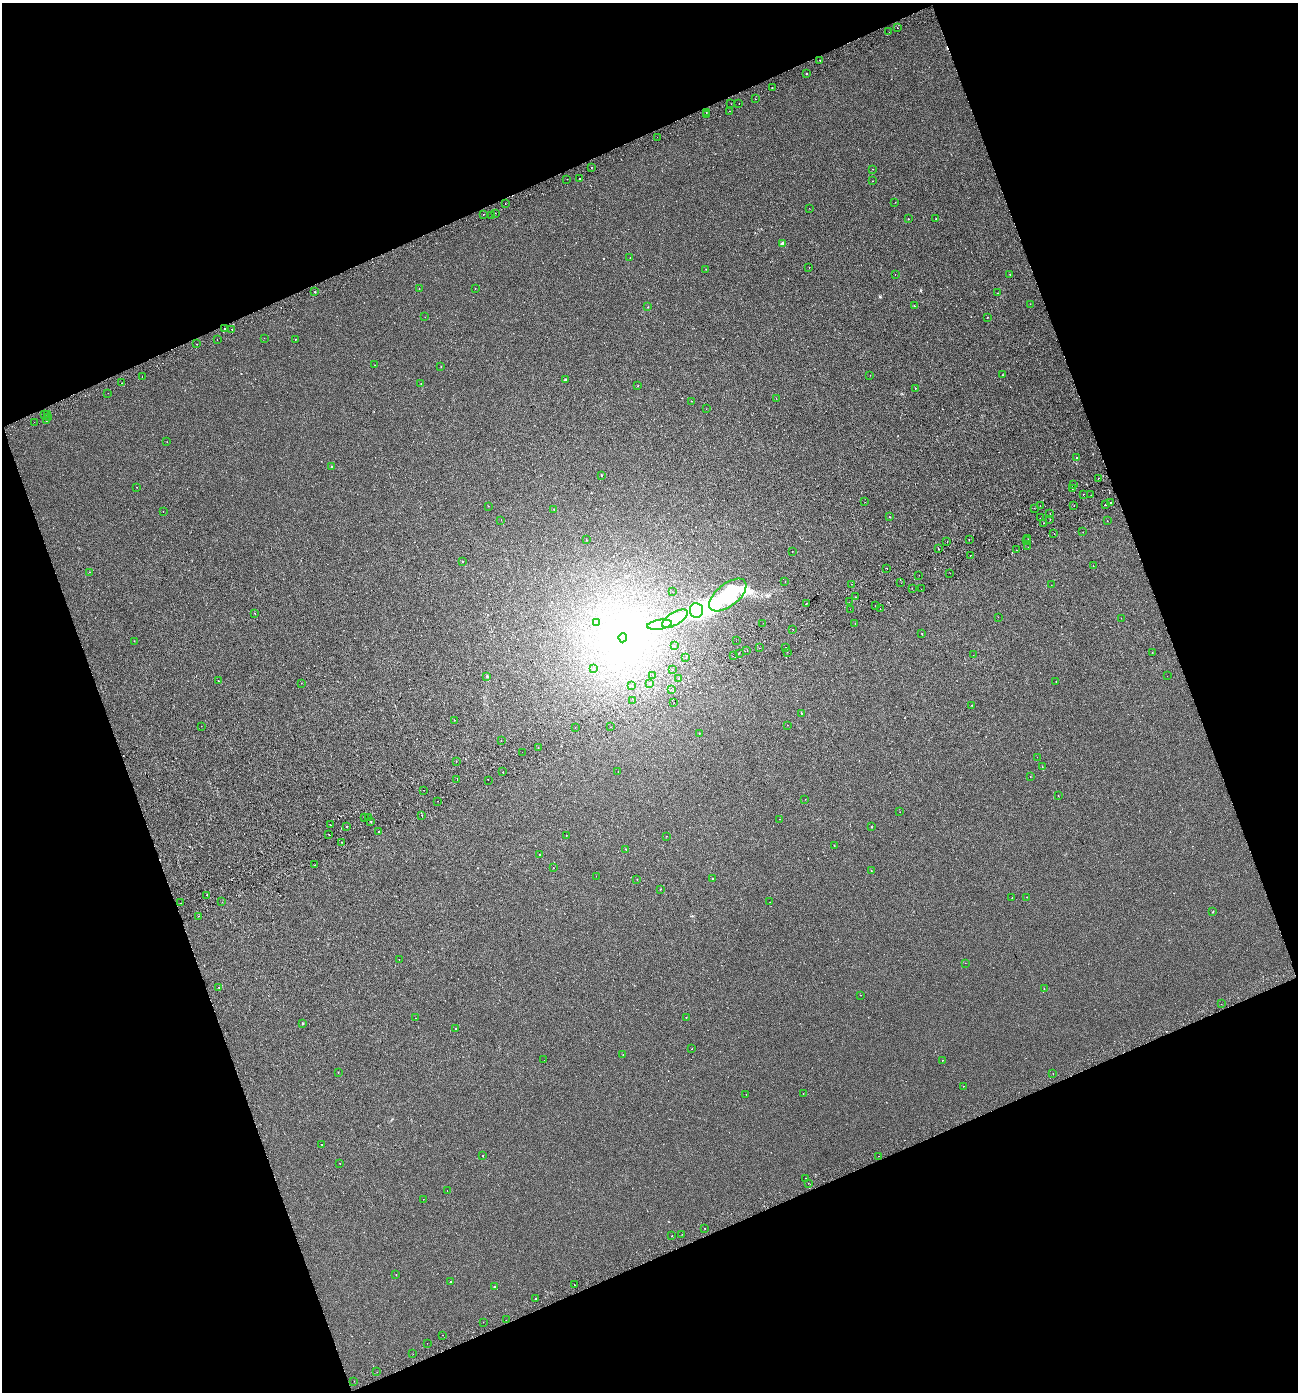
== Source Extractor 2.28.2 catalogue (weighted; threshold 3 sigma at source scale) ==
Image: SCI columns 171-5354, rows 59-5615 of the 5460 x 5672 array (HDU 1 of 3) = the unmasked area's bounding box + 8 px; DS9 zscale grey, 4 x 4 block average (1 PNG px = mean of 4 x 4 image px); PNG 1300 x 1394 px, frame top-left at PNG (2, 3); each listed source drawn as its Kron ellipse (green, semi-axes under 4 px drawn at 4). Shown black and unused: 41% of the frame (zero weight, under 2 of 3 exposures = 3% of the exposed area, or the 3 px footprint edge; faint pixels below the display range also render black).
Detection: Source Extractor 2.28.2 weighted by HDU 2 'WHT'. Background 7.48e-05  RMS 0.0041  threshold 0.0185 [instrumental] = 3 sigma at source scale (4.5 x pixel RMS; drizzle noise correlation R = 1.50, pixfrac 1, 0.0396/0.0396 arcsec/px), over >= 5 px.
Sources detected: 297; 12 inside a brighter object's white glare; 22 cosmic-ray / hot-pixel residue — neither listed nor drawn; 5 coinciding with a brighter row at this scale — not listed separately; the other 258 listed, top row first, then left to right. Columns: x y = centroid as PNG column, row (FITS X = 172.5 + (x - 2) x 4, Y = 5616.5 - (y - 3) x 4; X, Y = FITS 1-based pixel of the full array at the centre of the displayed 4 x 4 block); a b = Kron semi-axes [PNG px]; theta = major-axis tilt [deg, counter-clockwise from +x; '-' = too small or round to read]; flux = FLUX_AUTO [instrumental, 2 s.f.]
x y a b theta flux
898 28 2 2 - 4.5
889 32 2 2 - 3.3
820 60 2 2 - 0.9
806 74 2 2 - 2.9
772 87 2 2 - 2.9
756 99 2 2 - 0.7
731 104 2 2 - 1.1
739 104 2 2 - 0.84
730 111 2 2 - 0.93
706 112 2 2 - 4
706 115 2 2 - 4.6
657 137 2 2 - 0.31
591 168 2 2 - 3.1
872 169 2 2 - 1.7
567 179 2 2 - 1.6
580 179 2 2 - 4.6
872 181 2 2 - 1.4
895 202 2 2 - 0.4
505 203 2 2 - 2.7
809 208 2 2 - 2
495 213 2 2 - 0.47
483 214 2 2 - 5.1
491 216 2 2 - 0.55
908 219 2 2 - 0.74
936 219 2 2 - 1.3
782 244 4 3 - 3.4
630 258 2 2 - 0.51
809 267 2 2 - 0.52
706 269 2 2 - 0.67
895 274 2 2 - 1.5
1010 274 2 2 - 0.82
419 288 2 2 - 0.76
475 288 2 2 - 0.47
315 292 2 2 - 1.2
998 293 2 2 - 1.6
1030 304 2 2 - 0.43
914 306 2 2 - 1.1
648 307 2 2 - 0.91
425 317 2 2 - 0.47
987 317 2 2 - 0.81
224 329 2 2 - 5.9
231 329 2 2 - 6.1
264 338 2 2 - 0.42
295 339 2 2 - 0.52
217 340 2 2 - 0.4
196 344 2 2 - 3.8
375 365 2 2 - 0.47
441 366 2 2 - 0.51
870 375 2 2 - 0.34
1002 375 2 2 - 0.76
142 376 2 2 - 0.54
565 380 3 2 - 2.6
122 383 2 2 - 1.7
421 384 2 2 - 0.44
638 386 2 2 - 0.73
915 388 2 2 - 0.85
108 393 2 2 - 0.41
776 398 2 2 - 0.45
691 401 2 2 - 0.83
706 409 2 2 - 0.59
45 414 2 2 - 0.32
48 415 2 2 - 6.2
48 417 2 2 - 0.4
46 420 2 2 - 0.68
34 422 2 2 - 0.57
167 442 2 2 - 1.1
1077 458 2 2 - 1.8
332 467 2 2 - 1.5
601 475 2 2 - 1.8
1098 478 2 2 - 1.7
1074 485 2 2 - 0.69
136 487 2 2 - 0.38
1072 488 2 2 - 7
1083 494 2 2 - 4.2
1091 495 2 2 - 1.1
865 502 2 2 - 0.47
1111 503 2 2 - 15
1106 504 2 2 - 5.9
1040 505 2 2 - 0.58
488 506 2 2 - 0.46
1074 506 2 2 - 1.8
1034 508 2 2 - 0.44
554 510 2 2 - 0.47
163 512 2 2 - 0.41
1050 513 2 2 - 4.4
889 517 2 2 - 0.7
1040 518 2 2 - 3.4
1050 519 2 2 - 3
501 520 2 2 - 0.43
1107 521 2 2 - 1
1044 523 2 2 - 3.1
1083 532 2 2 - 0.4
1054 533 2 2 - 0.75
969 539 2 2 - 1.8
1028 539 2 2 - 0.42
586 540 2 2 - 0.63
1026 541 2 2 - 0.32
947 542 2 2 - 0.64
1028 547 2 2 - 0.34
939 549 2 2 - 1
1016 550 2 2 - 3.7
792 551 2 2 - 1.2
970 555 2 2 - 5.1
462 562 2 2 - 0.79
1093 565 2 2 - 2
887 568 2 2 - 8.2
89 572 2 2 - 0.5
950 573 2 2 - 1.1
919 575 2 2 - 1.1
785 582 2 2 - 0.96
901 583 2 2 - 0.44
851 584 2 2 - 2.7
1051 585 2 2 - 0.37
912 588 2 2 - 0.34
921 589 2 2 - 0.35
673 592 2 2 - 0.45
728 595 22 11 39 220
855 597 2 2 - 0.58
849 602 2 2 - 0.56
806 603 2 2 - 9.7
876 606 2 2 - 1.8
850 609 2 2 - 0.46
880 609 2 2 - 3.8
696 610 7 6 - 380
255 613 2 2 - 0.65
998 617 2 2 - 0.56
1121 618 2 2 - 1.3
675 619 14 6 31 68
596 623 2 2 - 0.52
763 623 2 2 - 0.48
855 624 2 2 - 2
660 625 12 5 8 31
792 629 2 2 - 5.9
922 634 2 2 - 0.84
623 638 5 4 - 210
134 641 2 2 - 0.46
736 641 2 2 - 2.1
674 646 2 2 - 0.83
786 647 2 2 - 2
760 648 2 2 - 1.9
747 650 2 2 - 4
787 652 2 2 - 2.1
1152 652 2 2 - 0.54
739 653 2 2 - 0.74
973 655 2 2 - 0.33
733 656 2 2 - 3.1
685 658 2 2 - 0.94
594 669 2 2 - 0.56
672 670 2 2 - 1.9
653 675 2 2 - 1.2
487 676 2 2 - 1.7
1167 676 2 2 - 1.1
678 679 2 2 - 3.3
218 681 2 2 - 0.6
1056 682 2 2 - 0.51
301 683 2 2 - 0.42
650 683 2 2 - 4.4
632 686 2 2 - 0.66
671 690 2 2 - 4.2
633 701 2 2 - 0.33
674 702 2 2 - 2.9
972 705 2 2 - 0.68
801 713 2 2 - 0.95
454 720 2 2 - 0.52
787 725 2 2 - 0.35
201 726 2 2 - 0.98
610 727 2 2 - 1.3
575 728 2 2 - 1.6
699 733 2 2 - 1.2
501 741 2 2 - 1.1
538 747 2 2 - 0.42
522 752 2 2 - 0.69
1037 757 2 2 - 0.42
456 762 2 2 - 2.3
1042 767 2 2 - 0.41
618 771 2 2 - 0.8
503 772 2 2 - 0.63
1030 776 2 2 - 0.44
457 780 2 2 - 3.6
488 780 2 2 - 3.3
424 790 2 2 - 1.1
1058 796 2 2 - 0.45
805 799 2 2 - 0.65
438 801 2 2 - 6.7
900 812 2 2 - 0.4
421 815 2 2 - 2.2
368 817 2 2 - 1.7
365 818 2 2 - 0.89
780 819 2 2 - 1.7
370 821 2 2 - 0.98
330 825 2 2 - 2.8
346 827 2 2 - 8.5
871 827 2 2 - 1.2
379 831 2 2 - 6.5
329 834 2 2 - 2.1
566 835 2 2 - 0.55
667 836 2 2 - 1.2
341 842 2 2 - 0.44
834 845 2 2 - 0.69
626 849 2 2 - 0.97
539 855 2 2 - 1.1
315 865 2 2 - 2.6
553 868 2 2 - 0.46
871 871 2 2 - 0.73
596 876 2 2 - 0.27
713 878 2 2 - 0.78
637 879 2 2 - 0.52
660 889 2 2 - 0.63
207 895 2 2 - 4.8
1027 897 2 2 - 0.55
1012 898 2 2 - 0.51
222 902 2 2 - 0.52
770 902 2 2 - 0.39
180 903 2 2 - 1.1
1213 912 3 2 - 1.2
198 916 2 2 - 0.6
399 959 2 2 - 0.42
965 963 2 2 - 0.35
219 987 2 2 - 0.72
1044 989 2 2 - 0.61
861 995 2 2 - 1.8
1221 1004 2 2 - 0.94
686 1017 2 2 - 0.7
416 1018 2 2 - 0.74
302 1023 2 2 - 1.5
456 1028 2 2 - 6.4
692 1049 2 2 - 0.96
623 1055 2 2 - 0.46
544 1060 2 2 - 0.31
942 1060 2 2 - 0.53
338 1072 2 2 - 0.61
1053 1073 2 2 - 3.4
963 1086 2 2 - 0.54
746 1094 2 2 - 0.55
803 1094 2 2 - 0.84
322 1144 2 2 - 5.9
483 1156 2 2 - 0.93
879 1156 2 2 - 0.35
340 1163 2 2 - 0.65
806 1178 2 2 - 2.4
808 1183 2 2 - 1.8
447 1191 2 2 - 0.82
423 1199 2 2 - 0.37
705 1228 2 2 - 5.1
682 1234 2 2 - 0.42
672 1235 2 2 - 5
396 1274 2 2 - 0.49
450 1282 2 2 - 1.4
574 1285 2 2 - 0.86
495 1287 2 2 - 0.96
536 1298 2 2 - 0.6
506 1320 2 2 - 0.68
483 1322 2 2 - 0.43
443 1335 2 2 - 1.2
427 1343 2 2 - 0.84
413 1354 2 2 - 0.86
377 1372 2 2 - 0.57
354 1381 2 2 - 1.4
Diffuse or blended objects may show on this block-average render without a row.